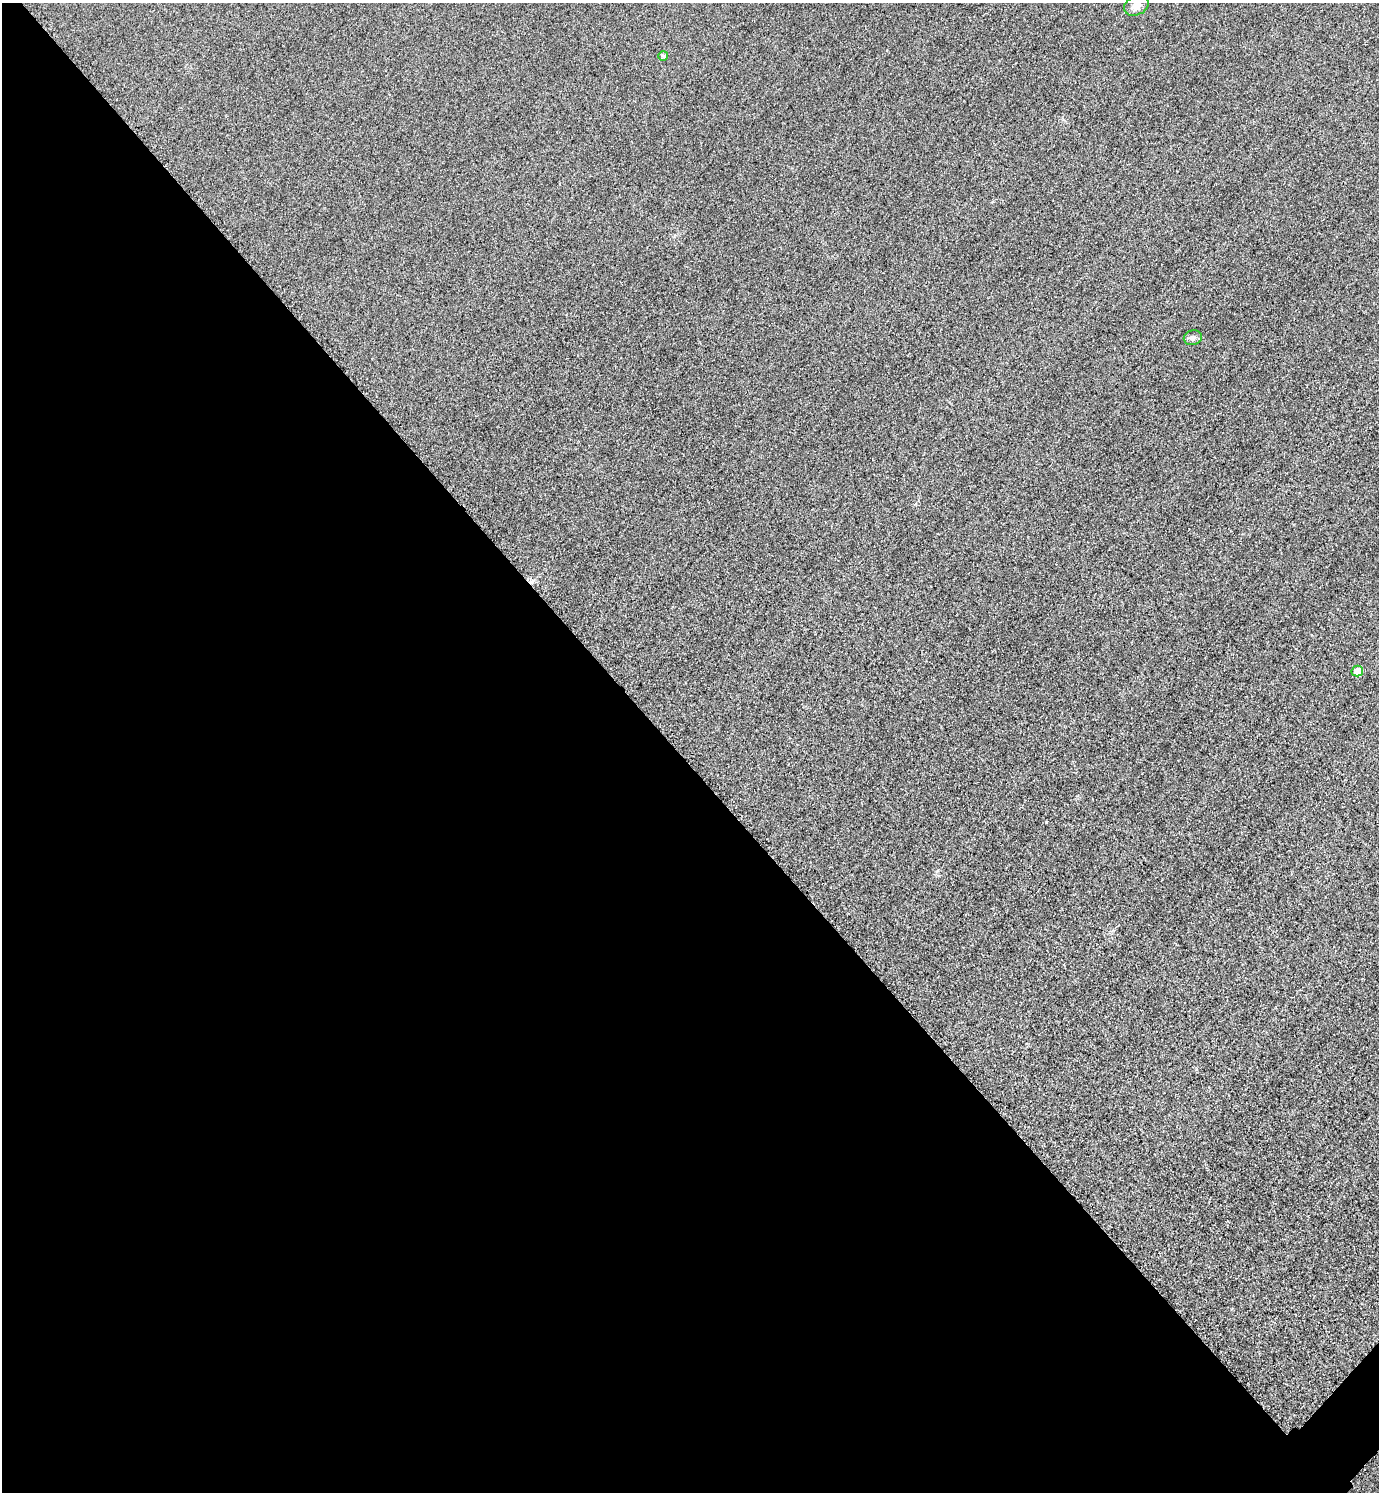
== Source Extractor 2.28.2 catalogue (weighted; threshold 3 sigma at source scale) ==
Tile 9 of 4 x 4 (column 1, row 3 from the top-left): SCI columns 327-1703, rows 1520-3009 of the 6018 x 6018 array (HDU 1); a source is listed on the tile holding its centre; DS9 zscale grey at full resolution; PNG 1381 x 1494 px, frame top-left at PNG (2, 3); each listed source drawn as its Kron ellipse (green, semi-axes under 4 px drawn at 4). Shown black and unused: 49% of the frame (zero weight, under 3 of 4 exposures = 3% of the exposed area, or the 3 px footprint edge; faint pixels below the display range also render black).
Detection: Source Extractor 2.28.2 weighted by HDU 2 'WHT'; one run over the whole footprint, this tile lists its part. Background 0.0749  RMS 0.017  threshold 0.0778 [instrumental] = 3 sigma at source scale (4.5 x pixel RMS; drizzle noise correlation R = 1.50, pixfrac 1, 0.05/0.05 arcsec/px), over >= 5 px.
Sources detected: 4; all 4 listed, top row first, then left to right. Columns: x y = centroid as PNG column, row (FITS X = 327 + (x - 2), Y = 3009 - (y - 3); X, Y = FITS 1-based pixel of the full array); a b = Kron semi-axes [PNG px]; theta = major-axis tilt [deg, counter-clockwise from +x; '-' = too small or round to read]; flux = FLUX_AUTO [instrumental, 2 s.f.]
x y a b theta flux
1136 6 13 9 23 12
663 56 5 5 - 2.6
1193 338 9 7 15 5.6
1357 671 6 5 - 16